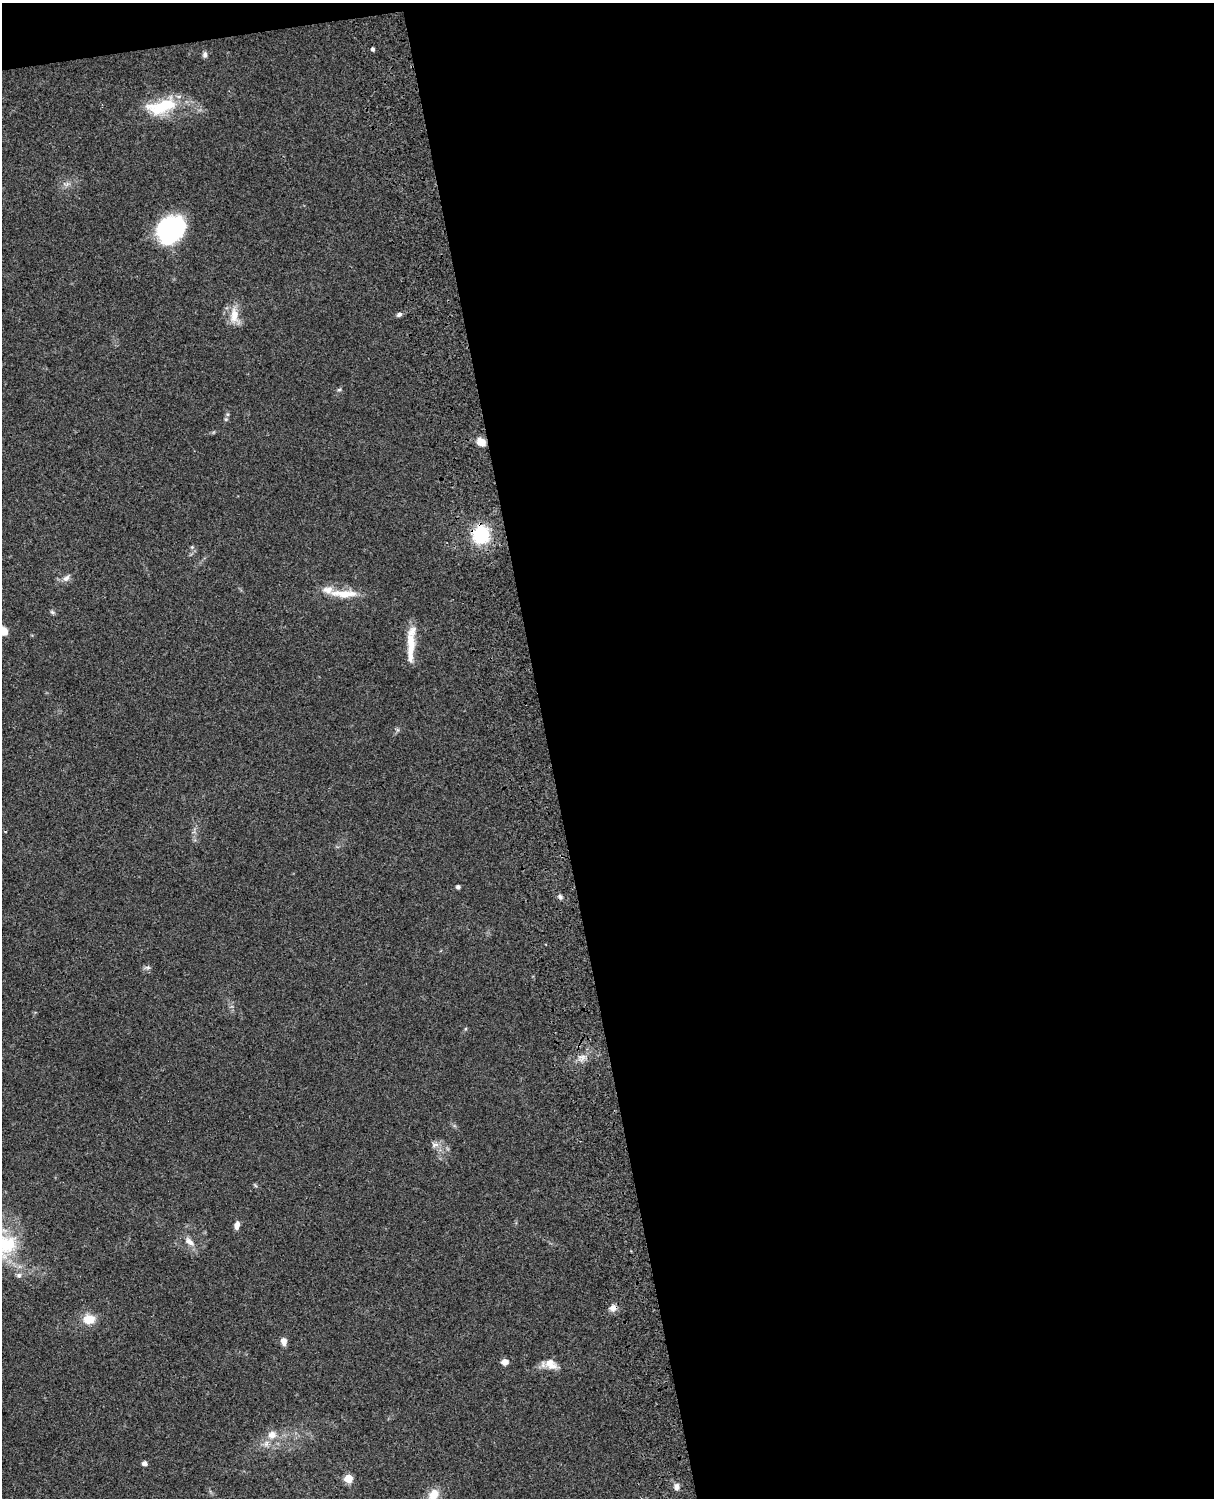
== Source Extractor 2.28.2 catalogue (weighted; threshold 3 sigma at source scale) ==
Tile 4 of 4 x 3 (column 4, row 1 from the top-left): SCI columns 3757-4968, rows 3268-4763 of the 5087 x 4927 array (HDU 1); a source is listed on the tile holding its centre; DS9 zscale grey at full resolution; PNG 1216 x 1500 px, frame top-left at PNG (2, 3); no overlay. Shown black and unused: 56% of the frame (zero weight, under 3 of 4 exposures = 6% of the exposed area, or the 3 px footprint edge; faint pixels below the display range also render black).
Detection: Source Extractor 2.28.2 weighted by HDU 2 'WHT'; one run over the whole footprint, this tile lists its part. Background 0.0802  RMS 0.0058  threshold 0.0262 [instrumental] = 3 sigma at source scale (4.5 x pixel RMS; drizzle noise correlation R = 1.50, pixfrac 1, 0.05/0.05 arcsec/px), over >= 5 px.
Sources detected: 37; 1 inside a brighter listed object's ellipse — not listed separately; the other 36 listed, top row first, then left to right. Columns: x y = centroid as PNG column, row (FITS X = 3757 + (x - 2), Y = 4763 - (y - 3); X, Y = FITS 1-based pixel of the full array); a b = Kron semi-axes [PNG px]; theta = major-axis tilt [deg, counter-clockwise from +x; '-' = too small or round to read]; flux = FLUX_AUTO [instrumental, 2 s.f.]
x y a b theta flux
373 49 4 3 - 1.3
205 54 7 6 - 1.5
161 107 45 18 15 26
170 229 23 19 46 89
234 315 22 11 89 8.3
399 315 7 5 25 1.5
339 390 6 4 2 0.81
226 419 6 4 44 0.82
481 442 10 7 -29 5.5
481 535 17 16 - 31
192 547 5 5 - 0.78
66 578 10 7 40 2.6
344 594 39 9 -2 12
52 612 6 5 - 1
4 631 13 10 -24 6.1
411 645 34 10 88 13
458 887 4 4 - 1.7
560 897 7 5 -68 1.2
147 967 9 4 8 1.2
582 1057 12 5 -2 2.8
435 1145 12 6 11 2.4
237 1225 9 5 80 3
189 1242 15 8 -36 4.2
3 1244 44 29 -12 48
19 1275 8 7 - 1.7
613 1308 9 7 18 3.5
89 1319 14 11 5 8.6
284 1341 9 6 -79 3.3
505 1362 7 6 - 3.3
551 1364 17 11 -37 6.4
272 1435 10 10 - 4.9
266 1443 10 6 63 2.5
145 1463 4 4 - 2.6
348 1478 5 5 - 20
676 1487 8 6 -86 2.9
433 1495 14 10 68 8.1
Overlapping masked pixels (flux is a lower limit): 2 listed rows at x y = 481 535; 613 1308
Isophote crosses this tile's border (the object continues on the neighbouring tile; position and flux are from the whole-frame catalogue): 3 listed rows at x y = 4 631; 3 1244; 433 1495